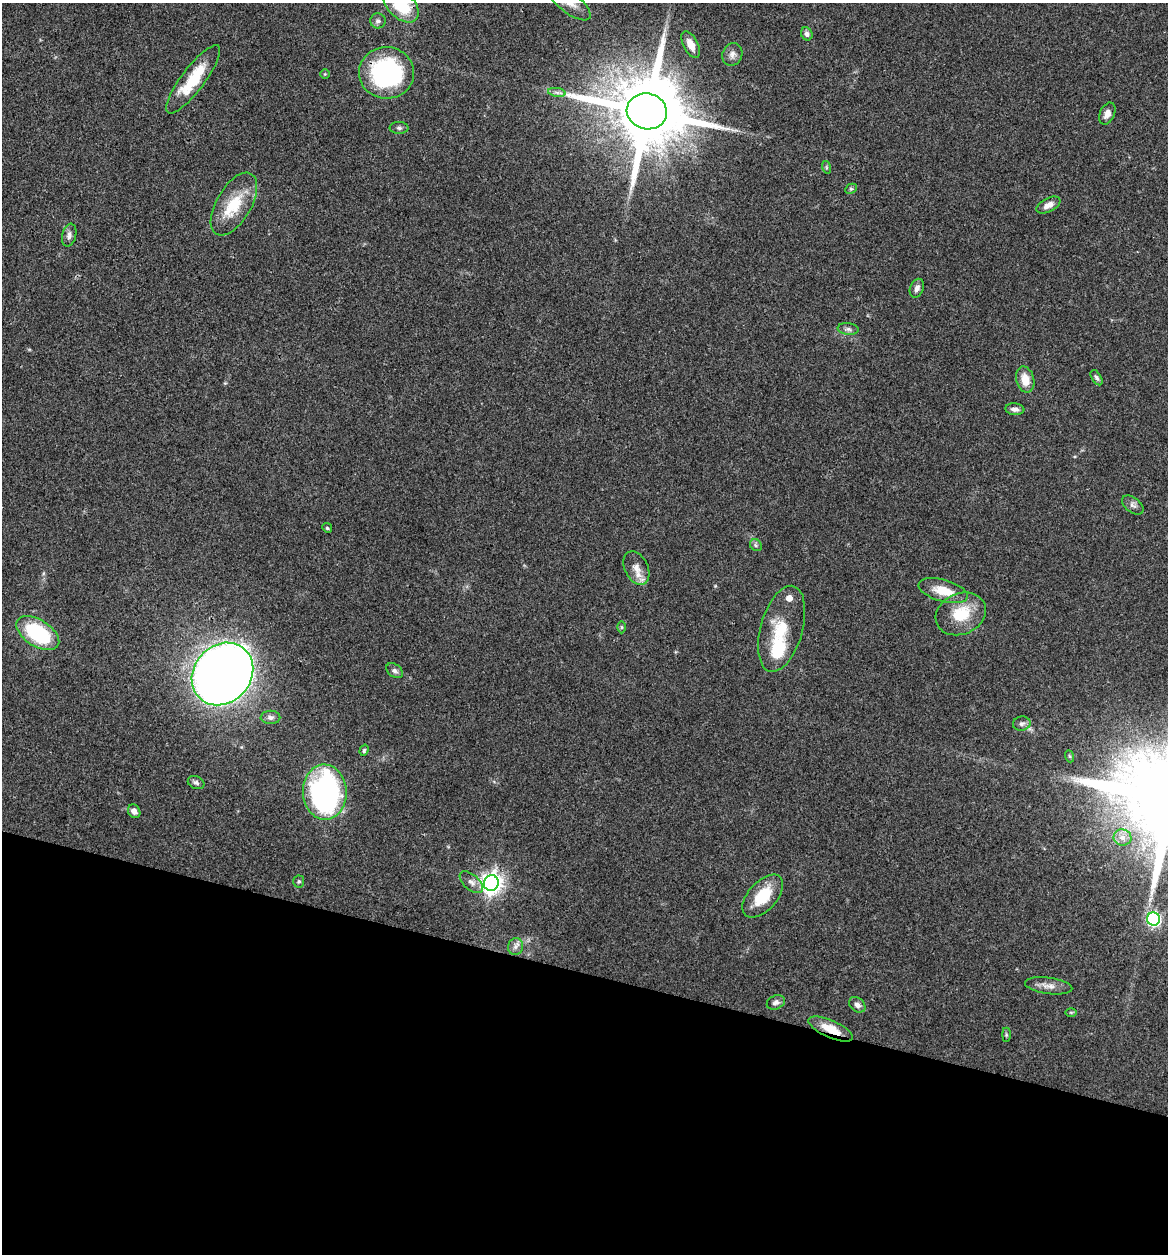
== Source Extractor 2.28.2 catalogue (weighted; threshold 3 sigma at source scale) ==
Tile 15 of 4 x 4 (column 3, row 4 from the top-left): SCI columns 2456-3621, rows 6-1257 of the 5032 x 5014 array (HDU 1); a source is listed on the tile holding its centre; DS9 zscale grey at full resolution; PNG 1170 x 1256 px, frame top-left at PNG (2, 3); each listed source drawn as its Kron ellipse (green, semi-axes under 4 px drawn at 4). Shown black and unused: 22% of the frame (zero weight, under 3 of 4 exposures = <1% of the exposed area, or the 3 px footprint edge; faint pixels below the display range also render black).
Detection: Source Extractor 2.28.2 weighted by HDU 2 'WHT'; one run over the whole footprint, this tile lists its part. Background 0.0606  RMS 0.0053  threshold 0.0238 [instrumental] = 3 sigma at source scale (4.5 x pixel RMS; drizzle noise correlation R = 1.50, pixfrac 1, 0.05/0.05 arcsec/px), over >= 5 px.
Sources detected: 58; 1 inside a brighter object's white glare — neither listed nor drawn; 3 inside a brighter listed object's ellipse — not listed separately; the other 54 listed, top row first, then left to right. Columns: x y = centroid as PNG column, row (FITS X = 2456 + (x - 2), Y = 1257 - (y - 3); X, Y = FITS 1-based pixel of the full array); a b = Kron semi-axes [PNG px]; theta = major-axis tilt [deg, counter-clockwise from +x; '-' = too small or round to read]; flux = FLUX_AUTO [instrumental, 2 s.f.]
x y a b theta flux
569 3 25 10 -38 8
401 5 21 13 -45 24
378 21 7 7 - 1.9
807 34 7 5 -65 1.9
691 45 15 7 -63 5.4
732 54 11 10 - 3
386 73 27 26 - 75
325 74 5 4 - 0.55
193 79 42 11 53 21
557 92 9 4 -9 1.6
647 111 20 18 -15 7100
1107 114 11 7 66 3
399 128 9 6 -1 1.4
826 167 6 4 -72 0.73
851 189 6 4 27 0.8
234 204 35 17 60 19
1048 205 13 7 27 3.8
69 235 11 7 77 2.2
917 288 10 6 66 2.4
848 329 10 6 -6 1.8
1096 378 8 4 -58 1.2
1025 380 13 9 -76 7.6
1015 409 9 6 -6 2.1
1133 505 12 7 -38 2.1
327 528 5 4 - 0.69
756 545 6 5 - 1
636 568 18 11 -64 5.8
943 591 25 11 -16 12
961 614 26 20 24 18
622 627 6 4 -90 0.66
782 629 44 21 74 22
38 633 24 13 -32 44
395 671 9 6 -38 1.7
222 674 33 28 48 740
270 717 10 6 -2 2
1022 723 9 7 10 1.6
364 750 6 4 72 0.85
1069 756 6 4 -70 0.63
196 783 8 6 -24 1.6
325 792 28 22 -87 130
134 811 7 6 - 2.7
1122 837 9 8 - 3.5
299 881 6 5 - 0.9
471 882 14 7 -41 3
491 883 8 7 - 350
763 896 26 14 48 17
1153 919 6 6 - 98
515 947 8 7 - 2.3
1049 986 24 8 -8 4.3
776 1002 9 7 24 1.9
857 1005 9 6 -39 2.2
1071 1012 6 4 -1 0.66
831 1029 24 8 -24 10
1006 1035 7 3 -90 0.67
Overlapping masked pixels (flux is a lower limit): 3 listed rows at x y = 386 73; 647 111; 831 1029
Isophote crosses this tile's border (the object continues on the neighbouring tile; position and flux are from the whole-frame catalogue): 2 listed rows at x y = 569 3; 401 5